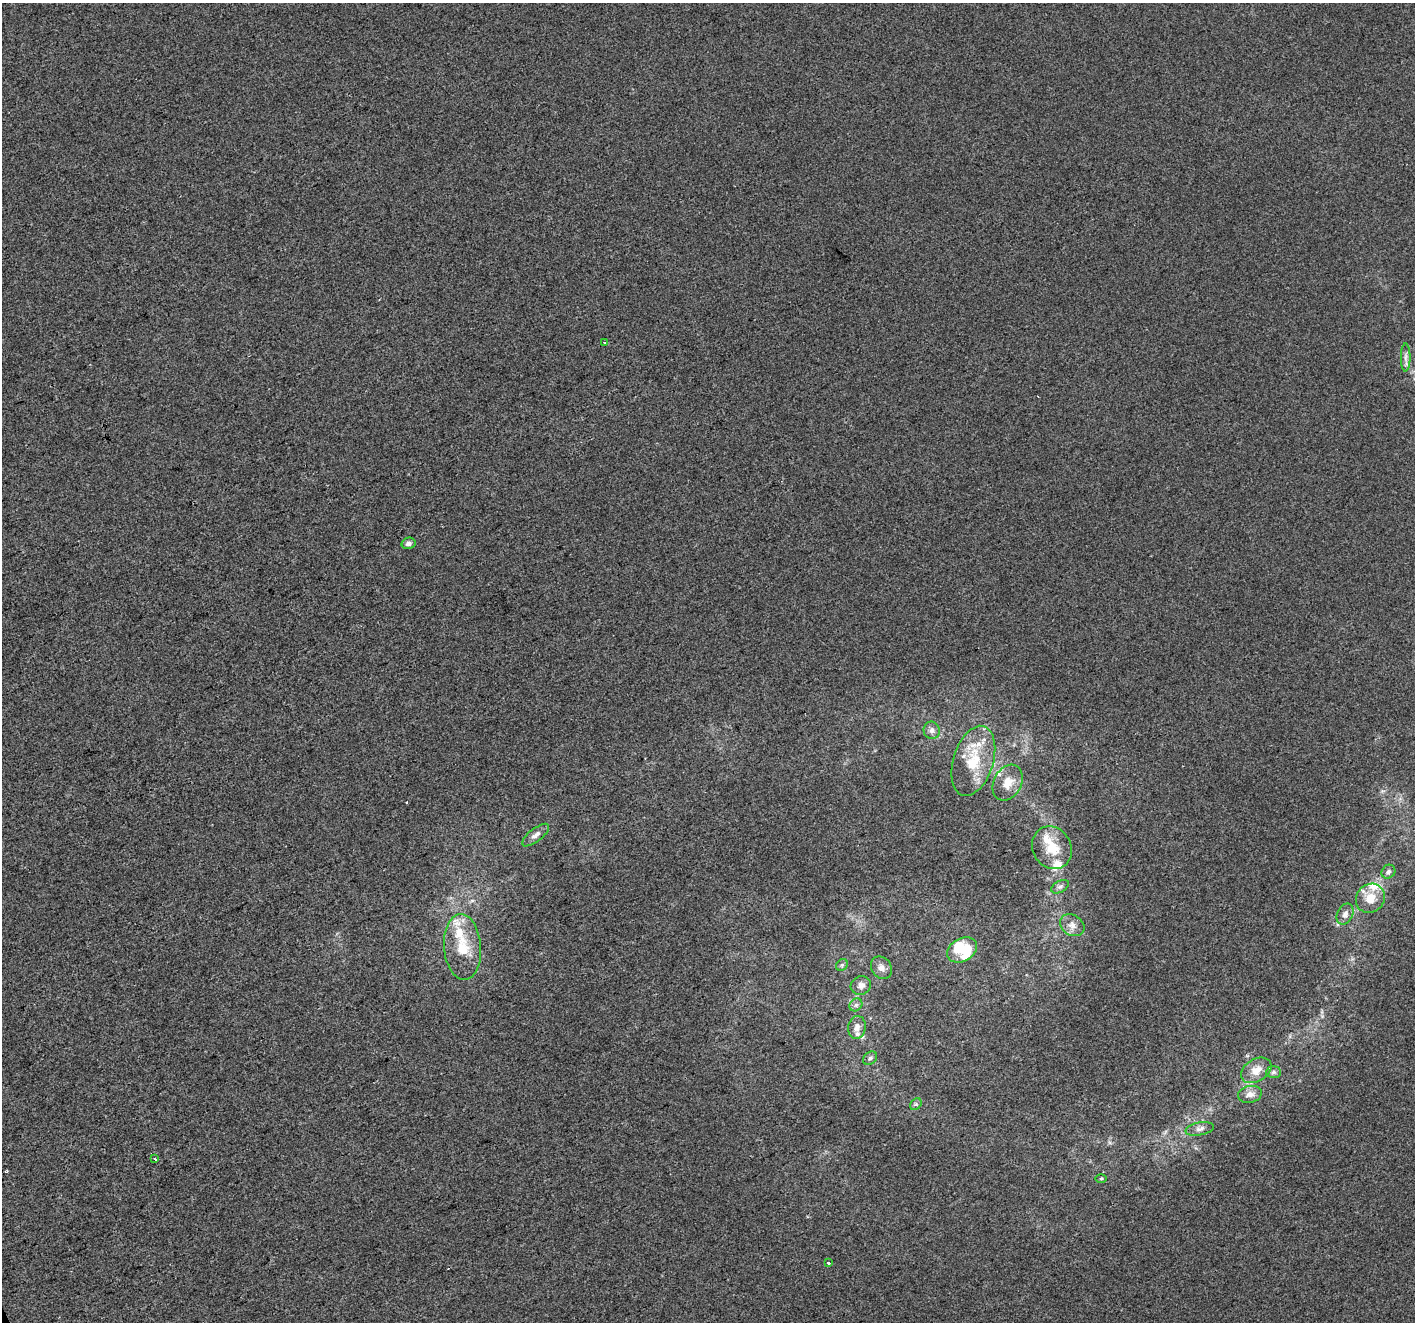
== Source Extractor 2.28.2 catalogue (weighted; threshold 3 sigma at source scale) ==
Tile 7 of 4 x 4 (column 3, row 2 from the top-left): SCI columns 2828-4240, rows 2787-4106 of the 5653 x 5515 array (HDU 1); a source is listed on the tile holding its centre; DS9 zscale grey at full resolution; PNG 1417 x 1324 px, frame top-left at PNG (2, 3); each listed source drawn as its Kron ellipse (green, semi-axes under 4 px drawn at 4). Shown black and unused: <1% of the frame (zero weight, under 2 of 3 exposures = <1% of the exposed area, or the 3 px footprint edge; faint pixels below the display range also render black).
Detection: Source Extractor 2.28.2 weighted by HDU 2 'WHT'; one run over the whole footprint, this tile lists its part. Background -2.72e-04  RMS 0.0056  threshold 0.025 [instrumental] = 3 sigma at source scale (4.5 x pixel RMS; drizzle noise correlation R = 1.50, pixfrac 1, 0.0396/0.0396 arcsec/px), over >= 5 px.
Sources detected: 41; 1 cosmic-ray / hot-pixel residue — neither listed nor drawn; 11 inside a brighter listed object's ellipse — not listed separately; the other 29 listed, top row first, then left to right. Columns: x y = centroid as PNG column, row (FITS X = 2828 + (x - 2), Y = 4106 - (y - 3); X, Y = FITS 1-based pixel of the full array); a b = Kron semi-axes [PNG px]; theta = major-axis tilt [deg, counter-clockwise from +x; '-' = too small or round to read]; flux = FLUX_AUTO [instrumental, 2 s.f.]
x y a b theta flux
604 343 3 3 - 0.89
1406 357 14 5 90 2.6
408 543 7 5 15 2.1
932 730 9 8 - 2.6
973 761 36 20 73 22
1008 783 19 14 62 8
536 835 16 6 38 2.9
1052 848 22 19 -60 14
1388 872 7 6 - 1.6
1060 887 9 5 30 1.6
1370 898 15 14 - 9.2
1345 914 11 8 64 3.3
1072 925 13 10 -33 4.2
462 947 33 18 -85 19
962 950 16 11 30 7.1
842 965 6 5 - 1
881 968 12 9 -57 3.3
861 986 10 9 - 2.9
856 1005 7 5 45 1.4
857 1027 11 8 81 3.6
870 1058 8 6 42 1.4
1256 1070 16 11 31 6.4
1273 1072 7 6 - 1.4
1250 1094 12 8 12 3.5
916 1104 6 5 - 1.1
1200 1129 14 6 11 2.5
155 1159 3 3 - 6.7
1101 1179 6 4 1 0.61
828 1263 3 3 - 2.5